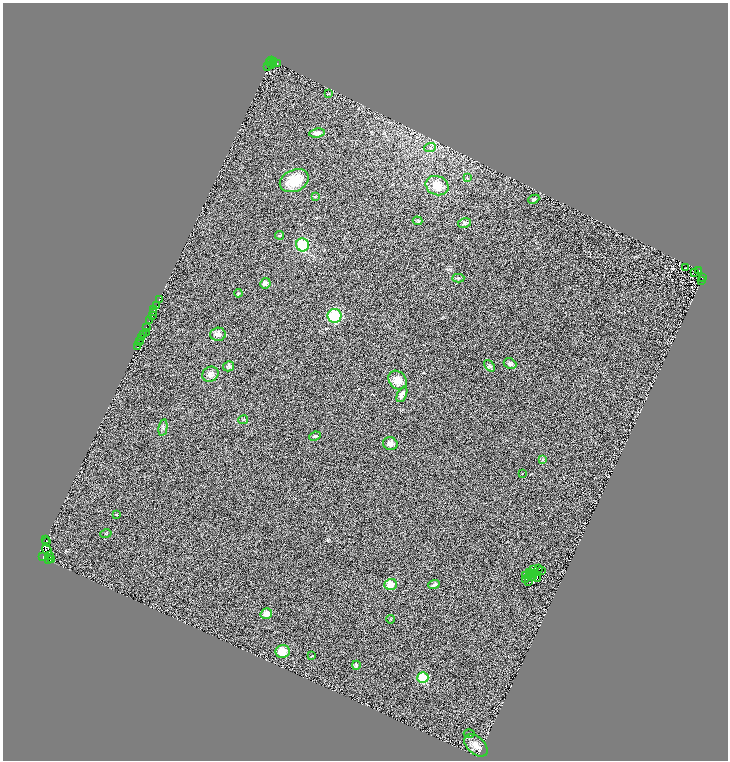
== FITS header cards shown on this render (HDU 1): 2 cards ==
NAXIS1  =                 1451
NAXIS2  =                 1516

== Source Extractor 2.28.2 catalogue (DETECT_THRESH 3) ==
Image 1451 x 1516 px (HDU 1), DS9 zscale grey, zoomed out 1/2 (1 PNG px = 2 x 2 image px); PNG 730 x 762 px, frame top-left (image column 2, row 1515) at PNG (3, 3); each listed source drawn as its Kron ellipse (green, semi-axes under 4 px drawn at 4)
Background 0.414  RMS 0.5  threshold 1.5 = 3 sigma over >= 5 px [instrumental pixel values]
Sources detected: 121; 37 cannot appear on this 1/2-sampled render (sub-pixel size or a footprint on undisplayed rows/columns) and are neither listed nor drawn; the other 84 listed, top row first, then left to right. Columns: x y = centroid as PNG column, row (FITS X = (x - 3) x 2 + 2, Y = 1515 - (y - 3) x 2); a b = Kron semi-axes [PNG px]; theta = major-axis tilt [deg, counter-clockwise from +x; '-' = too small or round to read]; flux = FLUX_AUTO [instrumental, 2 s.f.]
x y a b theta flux
271 61 3 2 - 680
274 61 2 1 - 79
270 62 2 1 - 96
273 63 2 1 - 160
278 64 3 2 - 120
271 65 3 1 - 290
268 66 2 1 - 310
329 94 3 3 - 71
317 133 8 4 6 450
430 147 6 4 20 220
467 178 3 3 - 100
294 181 15 10 24 2300
437 186 11 9 -23 1300
315 196 4 3 - 110
534 199 6 4 23 150
418 221 5 3 - 230
464 223 6 4 10 230
279 235 4 3 - 100
302 245 6 6 - 4900
686 268 2 1 - 31
699 270 2 1 - 150
695 272 2 1 - 35
458 278 6 4 3 150
702 278 2 1 - 640
701 280 2 1 - 130
265 283 5 5 - 430
238 293 4 3 - 74
159 299 3 2 - 1200
156 306 2 1 - 310
154 310 2 1 - 110
153 313 3 1 - 720
152 315 3 2 - 2100
335 316 7 7 - 5500
150 321 3 3 - 1200
146 328 3 1 - 36
146 332 2 1 - 77
218 334 7 6 - 510
144 335 2 1 - 270
141 337 2 1 - 1200
140 340 2 1 - 190
139 342 2 2 - 580
137 347 2 1 - 480
510 363 6 5 - 310
229 366 6 5 - 220
490 366 6 4 -50 180
210 374 8 7 - 480
397 380 10 8 -49 920
402 394 8 4 66 420
243 420 5 2 - 78
163 428 8 3 79 210
315 436 6 4 24 160
390 444 7 6 - 390
543 460 3 3 - 79
523 473 2 1 - 23
117 514 4 3 - 93
106 534 6 2 12 74
46 540 2 1 - 270
47 542 3 1 - 0.29
47 550 5 1 - 1200
50 555 4 2 - 400
43 557 2 1 - 870
48 560 2 1 - 190
52 560 3 2 - 110
533 569 3 1 - 73
539 569 2 1 - 35
541 571 3 1 - 29
530 572 2 1 - 13
534 573 2 1 - 42
530 574 3 2 - 41
525 575 2 1 - 44
532 577 2 1 - 36
538 579 3 1 - 32
526 580 2 1 - 27
529 582 2 1 - 40
391 584 6 5 - 1200
434 585 6 3 19 340
266 614 6 5 - 740
391 619 4 3 - 70
283 652 7 6 - 1400
312 656 3 2 - 55
356 665 4 4 - 200
423 678 5 5 - 2600
469 734 5 2 - 67
476 745 14 8 -42 780
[37 sub-pixel or undisplayed-footprint detections neither listed nor drawn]